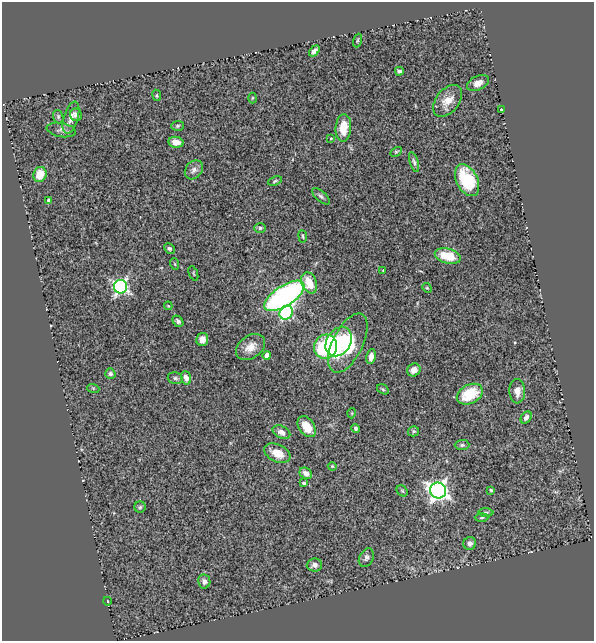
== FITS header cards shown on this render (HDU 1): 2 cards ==
NAXIS1  =                  592
NAXIS2  =                  639

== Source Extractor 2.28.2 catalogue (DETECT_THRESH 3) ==
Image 592 x 639 px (HDU 1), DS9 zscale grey, 1 PNG px = 1 image px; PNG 596 x 643 px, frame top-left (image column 1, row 639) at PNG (2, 2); each listed source drawn as its Kron ellipse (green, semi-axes under 4 px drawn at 4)
Background 0.523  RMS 0.054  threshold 0.161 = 3 sigma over >= 5 px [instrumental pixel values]
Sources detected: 75; all 75 listed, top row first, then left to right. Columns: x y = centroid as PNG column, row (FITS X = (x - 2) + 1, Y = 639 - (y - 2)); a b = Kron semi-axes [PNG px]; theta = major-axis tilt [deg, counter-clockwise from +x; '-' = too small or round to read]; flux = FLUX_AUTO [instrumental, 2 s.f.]
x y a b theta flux
357 40 7 3 71 4.2
314 51 6 4 48 14
399 71 4 3 - 7.1
478 83 12 7 27 23
157 95 5 3 - 3.7
252 98 5 3 - 3.7
448 101 18 11 51 44
501 109 3 2 - 2.9
76 115 6 6 - 17
58 117 7 5 -72 6.2
71 118 16 7 73 27
177 126 6 5 - 5.3
343 128 14 7 86 65
61 130 15 7 -10 15
331 138 3 3 - 2.9
176 142 8 5 -10 28
396 152 6 4 28 5.1
414 162 10 4 -72 8.7
194 170 10 8 51 16
40 174 8 6 69 61
467 180 17 10 -63 170
275 181 7 4 20 5.9
321 196 11 5 -41 8.7
48 200 4 4 - 5.3
260 228 6 5 - 5.6
303 236 6 3 -81 3.9
169 248 6 4 -42 7.7
448 256 13 7 -15 88
175 264 6 3 -71 3.7
383 270 3 2 - 2.3
193 274 8 2 -69 3.2
309 283 11 7 -68 70
120 287 7 6 - 800
427 288 5 4 - 3.7
284 296 23 10 33 940
168 306 4 3 - 3.3
286 313 7 6 - 470
178 321 6 4 -51 8.1
202 339 6 6 - 18
339 342 16 12 57 150
348 343 32 15 64 170
250 347 16 11 36 40
326 347 12 11 - 380
267 355 4 4 - 23
371 357 8 4 81 22
414 370 7 6 - 26
110 374 5 5 - 8.1
175 378 7 5 -14 8
186 378 7 5 -73 22
93 388 6 4 -18 4.3
383 389 6 4 -31 4.9
517 391 12 8 -88 28
470 394 14 9 27 110
352 413 5 3 - 2.9
526 417 6 4 54 12
307 427 12 7 -55 65
356 428 4 4 - 7
414 431 5 5 - 6.1
281 432 9 6 -28 14
462 445 7 5 1 6.6
277 453 14 8 -25 48
332 466 4 3 - 3
306 473 7 5 -34 19
304 483 4 3 - 6.5
438 490 8 7 - 1600
491 490 4 4 - 4.7
402 491 6 5 - 5.1
140 507 6 5 - 6.5
486 512 7 3 -1 4.8
482 517 7 3 2 5.4
470 543 6 6 - 12
366 558 10 7 64 12
314 565 7 6 - 15
204 581 7 6 - 13
107 601 4 3 - 2.3